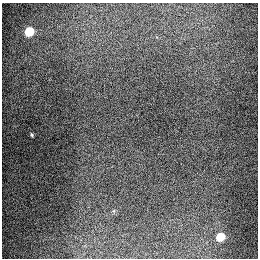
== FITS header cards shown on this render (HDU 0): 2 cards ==
NAXIS1  =                  256
NAXIS2  =                  256

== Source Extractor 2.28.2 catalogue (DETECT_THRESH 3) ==
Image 256 x 256 px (HDU 0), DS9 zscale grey, 1 PNG px = 1 image px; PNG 260 x 260 px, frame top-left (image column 1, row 256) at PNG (2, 3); no overlay
Background 1280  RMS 26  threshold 79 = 3 sigma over >= 5 px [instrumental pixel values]
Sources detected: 3; all 3 listed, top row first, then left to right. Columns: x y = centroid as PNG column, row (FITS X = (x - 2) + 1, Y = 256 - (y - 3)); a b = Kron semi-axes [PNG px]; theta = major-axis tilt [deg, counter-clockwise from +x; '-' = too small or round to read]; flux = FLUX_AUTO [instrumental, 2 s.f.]
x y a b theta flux
29 31 5 5 - 87000
32 135 3 3 - 2100
220 237 5 5 - 65000